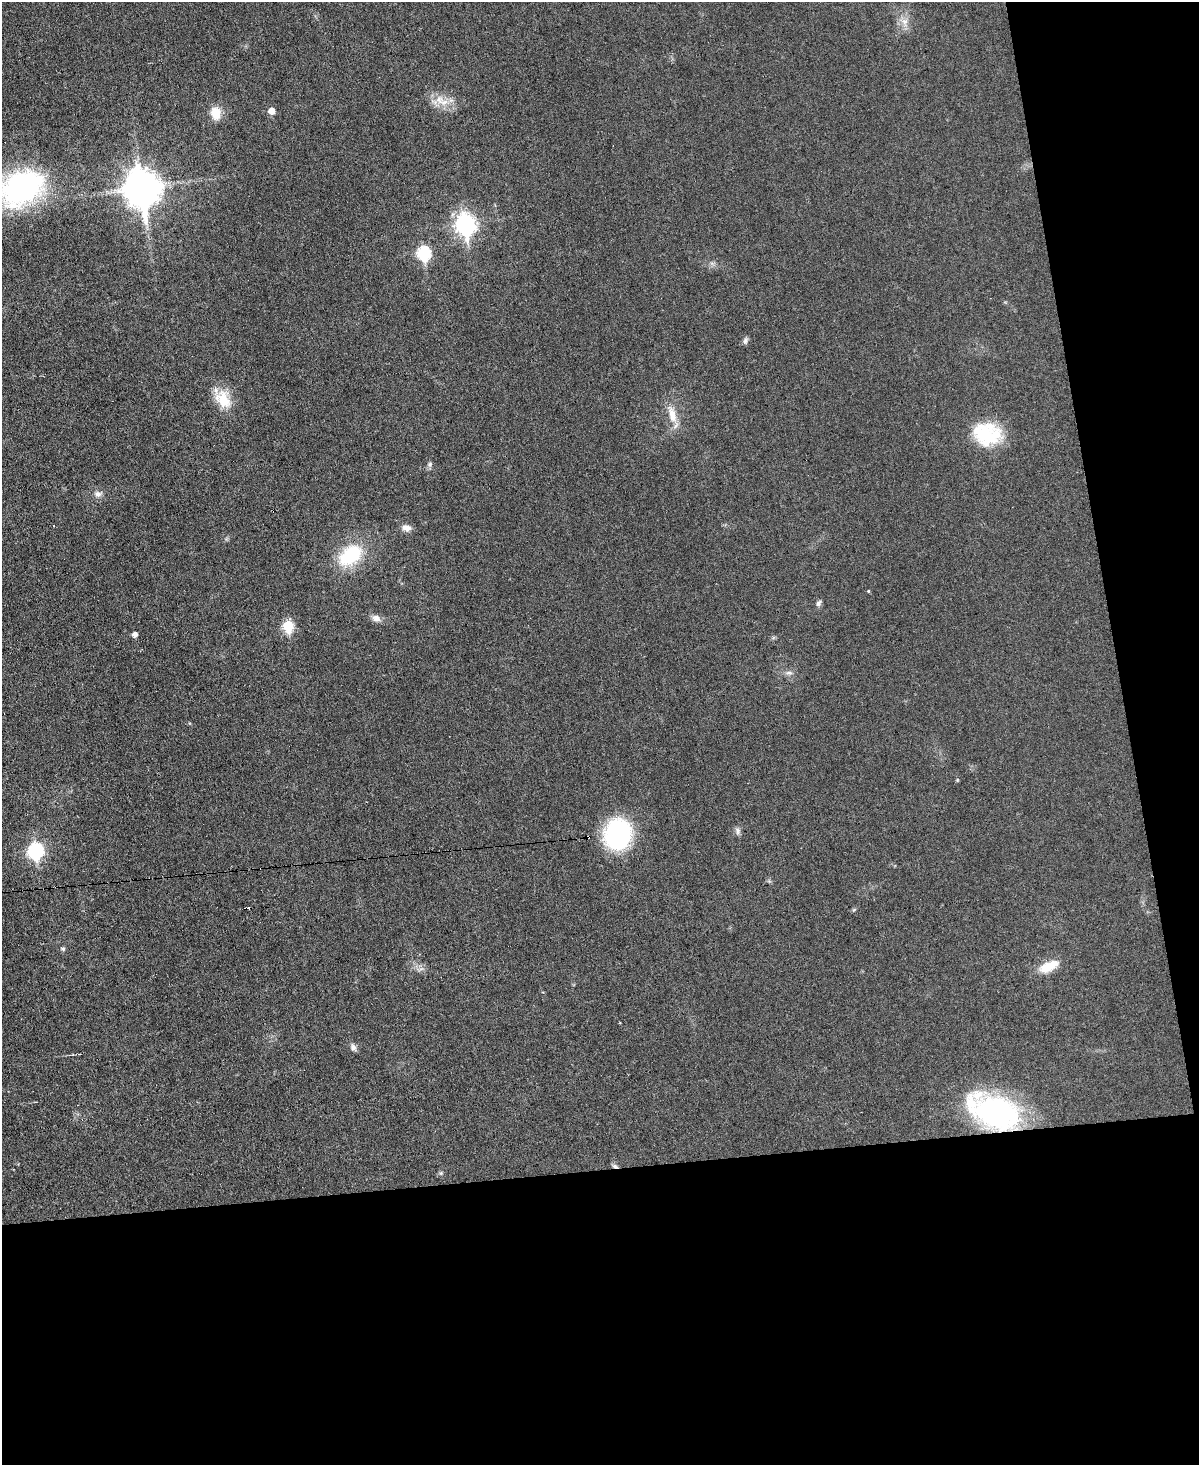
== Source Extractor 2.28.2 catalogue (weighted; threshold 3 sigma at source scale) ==
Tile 12 of 4 x 3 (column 4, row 3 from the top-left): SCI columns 3594-4790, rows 247-1709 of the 4790 x 4768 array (HDU 1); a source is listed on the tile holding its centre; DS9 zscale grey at full resolution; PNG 1201 x 1467 px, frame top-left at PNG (2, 2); no overlay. Shown black and unused: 27% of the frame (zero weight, under 3 of 6 exposures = <1% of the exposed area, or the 3 px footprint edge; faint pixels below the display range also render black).
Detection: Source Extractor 2.28.2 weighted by HDU 2 'WHT'; one run over the whole footprint, this tile lists its part. Background 0.0345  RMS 0.0041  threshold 0.0169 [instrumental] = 3 sigma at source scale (4.09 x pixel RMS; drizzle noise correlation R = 1.36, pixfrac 0.8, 0.05/0.05 arcsec/px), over >= 5 px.
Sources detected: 36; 1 inside a brighter object's white glare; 1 cosmic-ray / hot-pixel residue — not listed; the other 34 listed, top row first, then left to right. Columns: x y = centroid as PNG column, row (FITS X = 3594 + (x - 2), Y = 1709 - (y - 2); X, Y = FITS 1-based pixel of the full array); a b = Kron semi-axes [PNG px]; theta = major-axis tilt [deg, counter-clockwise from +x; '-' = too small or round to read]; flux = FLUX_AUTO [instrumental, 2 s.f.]
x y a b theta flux
905 21 10 8 42 2.6
444 102 13 9 17 4.1
271 111 5 5 - 3.6
216 113 14 11 -76 6
21 188 52 36 29 69
142 188 13 11 -80 800
465 224 9 8 - 170
424 253 7 6 - 41
745 341 9 5 75 1
223 399 26 18 -53 9.8
672 414 23 10 -78 5.9
986 435 35 26 24 21
430 464 7 6 - 0.99
98 494 9 7 -8 1.9
406 528 12 8 -14 2.4
351 555 26 17 37 25
868 591 3 3 - 0.66
818 603 9 6 64 1.1
376 618 11 8 -24 2.3
288 626 6 6 - 23
135 635 5 5 - 2
789 673 11 4 -4 1.1
957 780 5 4 - 0.38
737 831 9 7 -79 1.3
618 834 24 22 79 54
588 837 4 3 - 6.8
36 851 8 7 - 53
854 909 6 4 20 0.49
63 949 6 6 - 0.7
1049 966 25 10 25 8
353 1047 10 7 -62 1.4
994 1112 57 32 -24 74
615 1166 8 5 -21 0.95
441 1173 5 5 - 0.52
Overlapping masked pixels (flux is a lower limit): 3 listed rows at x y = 588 837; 994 1112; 615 1166
Isophote crosses this tile's border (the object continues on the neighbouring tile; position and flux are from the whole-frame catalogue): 1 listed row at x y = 21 188